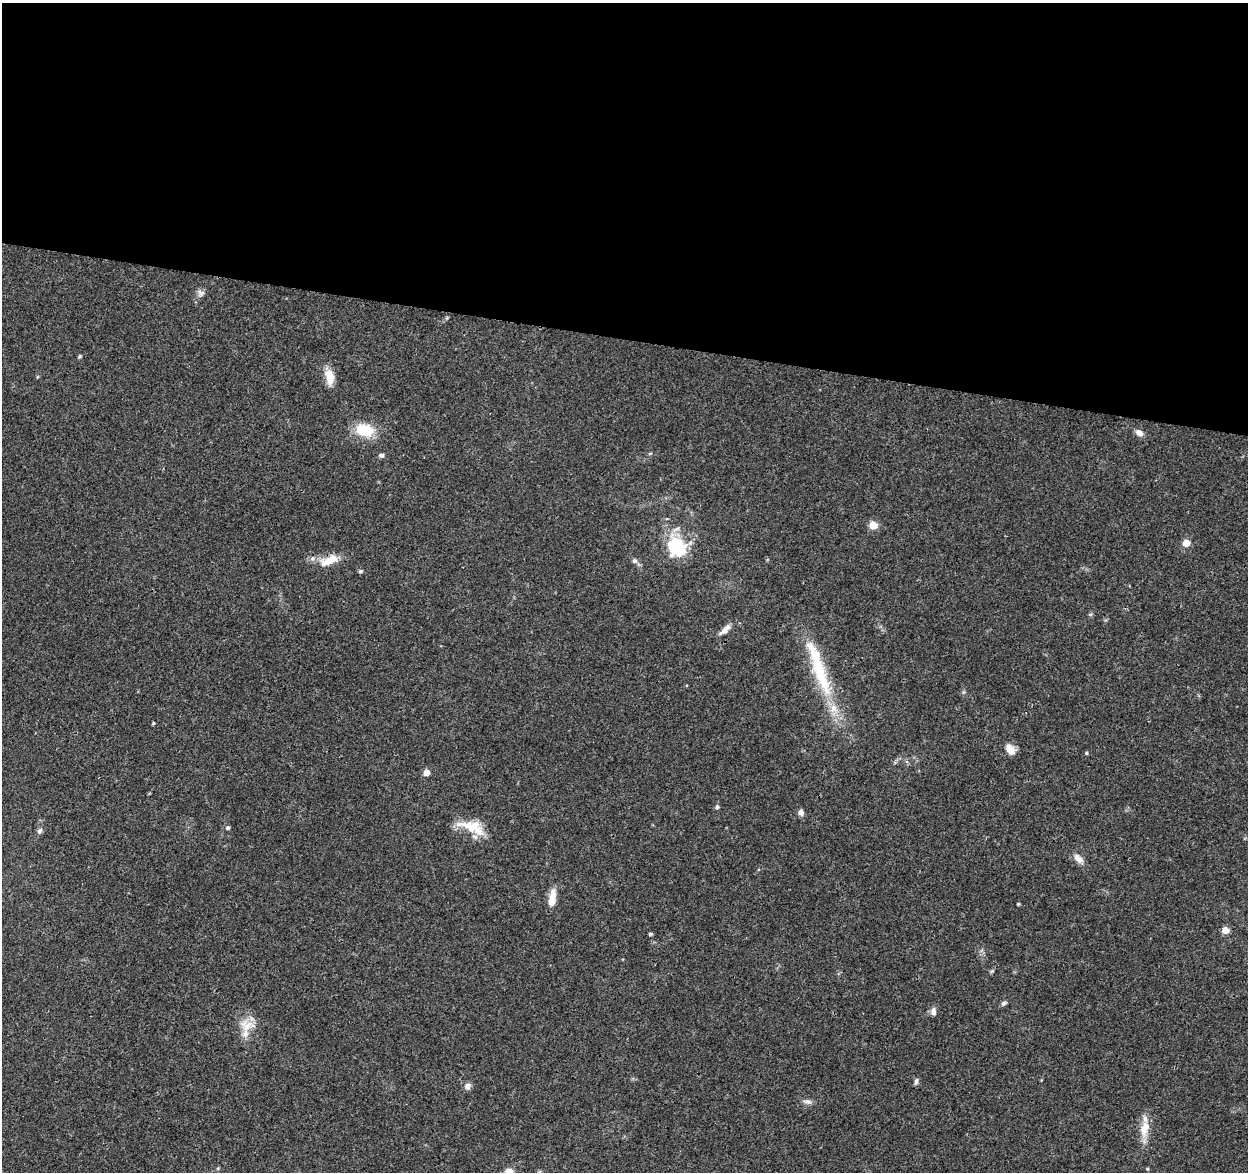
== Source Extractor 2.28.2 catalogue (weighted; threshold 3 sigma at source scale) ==
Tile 3 of 4 x 4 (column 3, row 1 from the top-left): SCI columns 2512-3757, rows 3753-4922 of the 5014 x 5210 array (HDU 1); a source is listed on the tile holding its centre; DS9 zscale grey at full resolution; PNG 1250 x 1174 px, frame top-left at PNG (2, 3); no overlay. Shown black and unused: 29% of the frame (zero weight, under 3 of 4 exposures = <1% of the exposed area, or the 3 px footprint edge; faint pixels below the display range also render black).
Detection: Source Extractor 2.28.2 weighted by HDU 2 'WHT'; one run over the whole footprint, this tile lists its part. Background 0.0369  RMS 0.0034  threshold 0.0152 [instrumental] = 3 sigma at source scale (4.5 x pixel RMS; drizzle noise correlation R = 1.50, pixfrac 1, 0.0396/0.0396 arcsec/px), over >= 5 px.
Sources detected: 45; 1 inside a brighter object's white glare — not listed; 5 inside a brighter listed object's ellipse — not listed separately; the other 39 listed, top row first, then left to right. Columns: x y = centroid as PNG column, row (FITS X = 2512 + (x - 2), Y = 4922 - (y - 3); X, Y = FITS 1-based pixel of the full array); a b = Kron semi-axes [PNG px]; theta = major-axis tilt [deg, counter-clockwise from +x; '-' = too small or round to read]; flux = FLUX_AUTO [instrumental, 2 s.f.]
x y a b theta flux
201 293 10 9 - 1.4
80 356 4 4 - 0.56
329 377 22 10 -79 4.5
365 430 20 14 -15 11
1139 433 10 7 -34 2
381 455 7 5 13 0.8
873 525 5 5 - 9.4
676 529 11 5 32 1.4
1186 543 5 5 - 5.9
676 546 10 8 -68 39
329 561 24 12 19 5.9
634 561 7 7 - 0.94
360 571 5 4 - 0.54
725 630 20 7 43 2.1
818 665 51 19 -73 17
153 723 4 3 - 0.39
1010 749 14 9 -55 3.3
1086 753 4 4 - 0.39
426 773 5 5 - 3.8
717 807 5 5 - 0.74
801 813 7 6 - 1.5
472 827 38 14 -21 8.9
228 828 5 5 - 0.77
39 831 9 6 50 0.98
1078 858 15 8 -46 2.4
552 899 21 7 81 5.1
1018 904 3 3 - 0.36
1226 930 5 5 - 4.4
650 934 4 4 - 0.63
992 971 7 4 44 0.49
1004 1003 8 5 29 0.78
933 1011 10 7 -84 1.5
247 1026 24 18 -6 6.5
916 1081 10 5 80 0.79
467 1086 8 7 - 1.6
807 1102 13 7 -16 1.4
1145 1129 26 11 77 5.6
1147 1169 5 3 - 0.31
509 1172 10 9 - 2.6
Isophote crosses this tile's border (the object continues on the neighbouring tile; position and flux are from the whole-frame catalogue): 1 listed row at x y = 509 1172